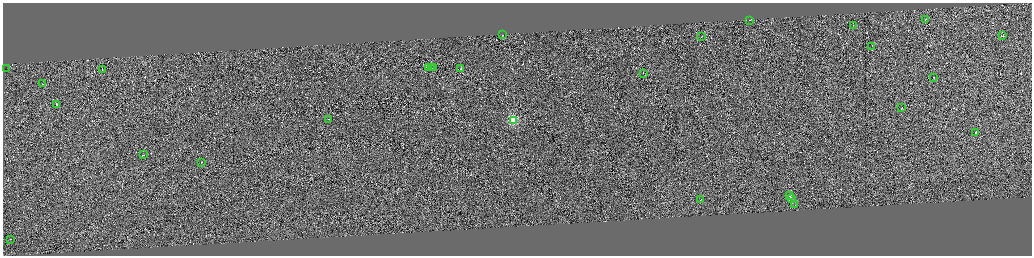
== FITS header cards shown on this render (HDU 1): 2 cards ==
NAXIS1  =                 4117
NAXIS2  =                 1013

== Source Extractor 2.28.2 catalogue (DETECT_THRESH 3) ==
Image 4117 x 1013 px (HDU 1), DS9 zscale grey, zoomed out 1/4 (1 PNG px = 4 x 4 image px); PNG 1034 x 258 px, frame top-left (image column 2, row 1010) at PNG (3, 3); each listed source drawn as its Kron ellipse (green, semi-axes under 4 px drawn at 4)
Background 0.0758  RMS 2.9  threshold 8.73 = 3 sigma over >= 5 px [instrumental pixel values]
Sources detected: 497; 469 cannot appear on this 1/4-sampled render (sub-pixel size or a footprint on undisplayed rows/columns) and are neither listed nor drawn; the other 28 listed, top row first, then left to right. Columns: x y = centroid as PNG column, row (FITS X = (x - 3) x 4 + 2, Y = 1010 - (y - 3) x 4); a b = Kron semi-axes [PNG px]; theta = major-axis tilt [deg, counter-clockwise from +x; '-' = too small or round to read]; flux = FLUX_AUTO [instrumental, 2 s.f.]
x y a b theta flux
926 19 2 1 - 1.3e+04
750 20 2 1 - 1.1e+04
854 25 2 1 - 2.3e+03
503 34 2 1 - 1.7e+06
702 36 2 1 - 1.2e+04
1003 36 2 1 - 6.1e+03
872 46 2 1 - 1.1e+04
429 67 2 1 - 1.1e+04
7 68 3 1 - 4.4e+02
431 68 2 1 - 7.7e+03
434 68 3 1 - 1.1e+04
461 68 2 1 - 8.4e+03
102 69 3 1 - 1.9e+04
644 73 2 1 - 1.3e+04
934 77 2 1 - 5.9e+03
43 84 2 1 - 4.5e+03
57 104 2 1 - 6.7e+03
902 108 2 1 - 2.6e+04
328 119 2 1 - 1.4e+04
514 120 2 2 - 1.0e+05
976 132 2 1 - 1.0e+04
144 155 2 1 - 5.5e+03
202 162 2 1 - 7.8e+03
790 195 3 1 - 1.7e+04
791 198 3 1 - 1.4e+04
701 199 2 1 - 5.2e+03
795 205 2 1 - 4.2e+03
11 239 2 1 - 8.2e+03
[469 sub-pixel or undisplayed-footprint detections neither listed nor drawn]